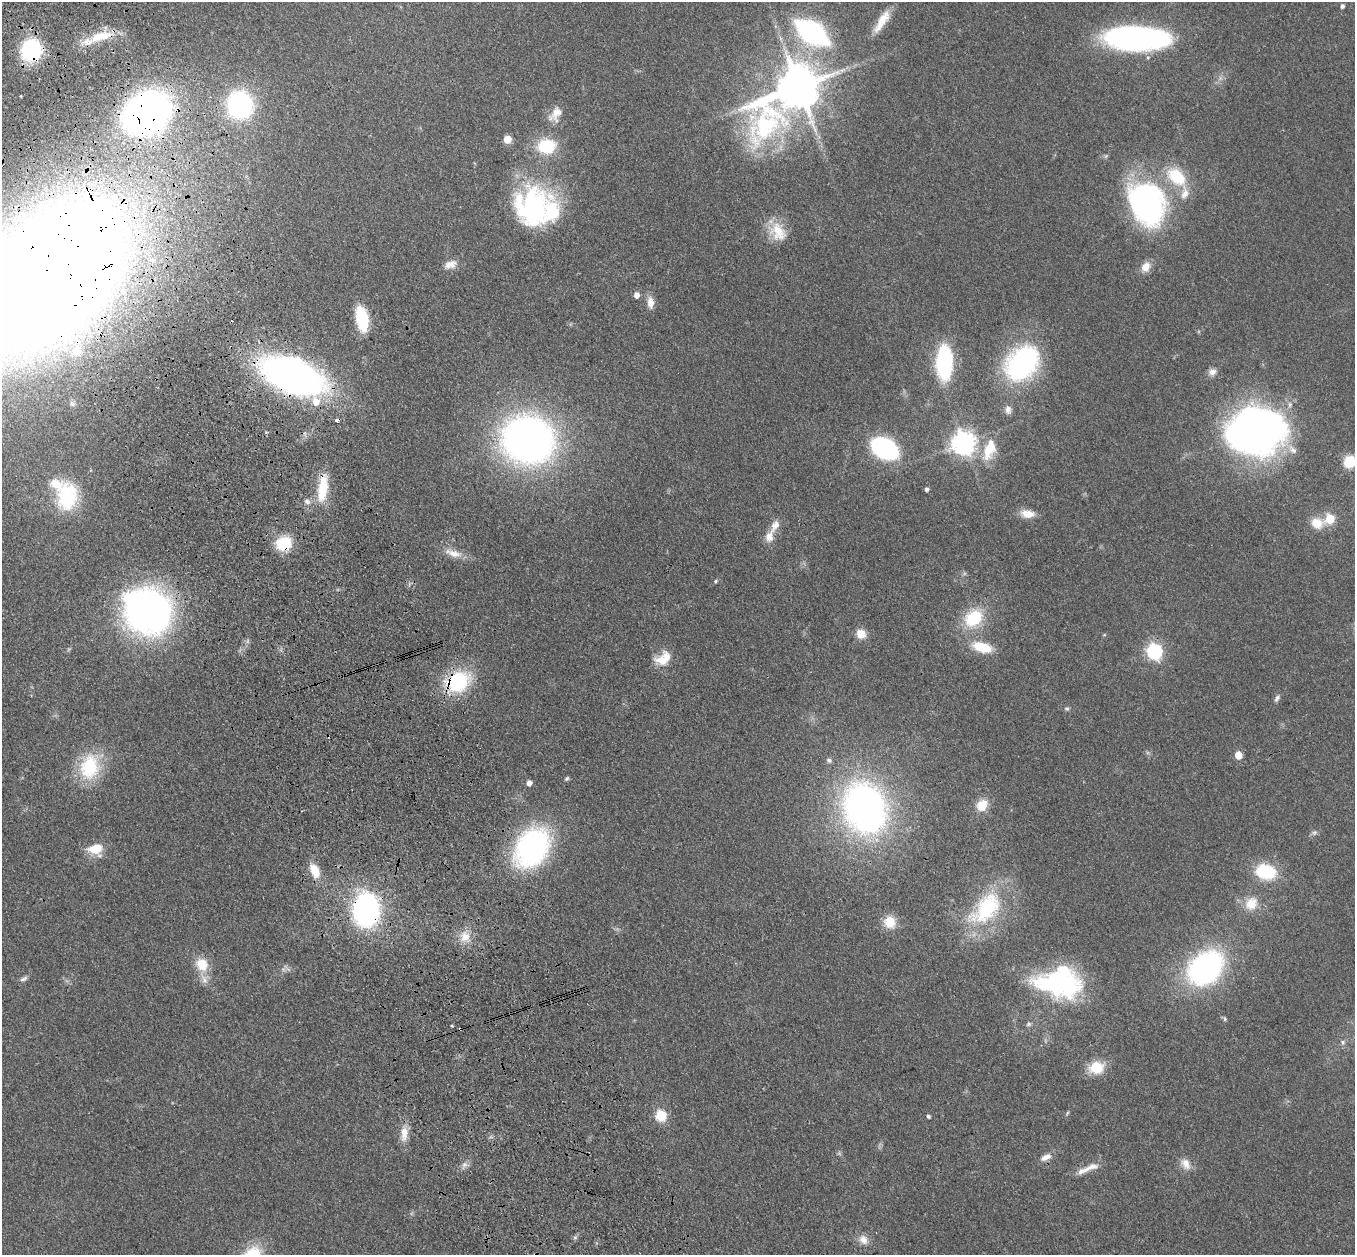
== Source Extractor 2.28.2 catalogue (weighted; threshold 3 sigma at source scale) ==
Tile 11 of 4 x 4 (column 3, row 3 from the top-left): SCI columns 2819-4171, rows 1447-2699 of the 5635 x 5524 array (HDU 1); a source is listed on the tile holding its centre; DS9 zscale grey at full resolution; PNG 1357 x 1257 px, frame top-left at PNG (2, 2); no overlay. Shown black and unused: <1% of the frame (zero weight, under 3 of 4 exposures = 6% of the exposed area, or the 3 px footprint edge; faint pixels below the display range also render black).
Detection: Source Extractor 2.28.2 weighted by HDU 2 'WHT'; one run over the whole footprint, this tile lists its part. Background 0.113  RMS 0.007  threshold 0.0313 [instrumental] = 3 sigma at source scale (4.5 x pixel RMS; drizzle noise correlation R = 1.50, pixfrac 1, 0.05/0.05 arcsec/px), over >= 5 px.
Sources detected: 106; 5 inside a brighter object's white glare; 2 cosmic-ray / hot-pixel residue — not listed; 9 inside a brighter listed object's ellipse — not listed separately; the other 90 listed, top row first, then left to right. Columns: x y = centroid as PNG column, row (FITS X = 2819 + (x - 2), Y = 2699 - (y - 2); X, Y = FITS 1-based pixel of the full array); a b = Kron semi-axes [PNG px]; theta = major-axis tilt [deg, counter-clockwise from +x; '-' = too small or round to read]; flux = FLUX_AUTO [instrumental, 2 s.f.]
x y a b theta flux
1342 6 5 4 - 2.1
882 21 32 10 57 14
812 32 27 14 -35 160
101 36 35 12 16 21
1135 38 56 20 -2 230
31 50 19 17 66 73
798 87 26 13 44 3000
240 104 22 19 -78 120
557 112 23 11 41 9
147 113 36 27 34 320
507 139 5 5 - 17
546 146 20 15 5 31
1185 193 21 11 84 8.8
1148 200 52 36 -75 160
536 210 69 33 -63 83
778 232 27 19 -55 17
450 264 17 10 17 6.2
57 265 115 82 27 2100
1146 267 14 10 60 6.6
636 295 6 5 - 4.6
650 302 15 8 -86 6.4
362 319 20 10 -81 43
77 351 13 12 - 8.2
944 362 26 12 89 91
1022 363 33 24 45 140
1212 372 11 9 13 4
292 376 45 23 -21 420
72 404 8 5 -53 1.8
1008 410 12 8 -86 3.5
1256 430 47 38 10 450
528 440 36 32 -18 450
964 443 8 8 - 600
991 445 37 12 85 15
885 448 18 12 -29 130
1350 462 10 9 - 24
323 488 33 11 83 24
927 489 4 4 - 2.1
66 496 30 20 86 54
307 501 8 6 -39 2.4
1027 514 17 9 -7 8.9
1330 519 6 5 - 31
1317 523 17 14 -9 11
769 537 16 10 79 7
284 544 17 15 14 24
453 553 27 9 -17 8.9
716 581 5 5 - 1.1
147 611 36 31 -37 390
973 618 24 19 40 32
861 634 11 11 - 8.1
1104 635 5 3 - 0.62
982 647 23 11 -16 20
1154 651 7 6 - 170
663 658 21 14 35 13
458 681 22 17 28 62
1277 698 11 6 53 2.2
1067 709 7 5 -5 1.3
1238 755 5 5 - 16
829 760 6 5 - 2.1
89 767 33 24 81 39
567 779 7 5 40 1.2
529 783 5 5 - 3.8
982 805 15 12 47 11
865 808 38 30 -69 350
1314 833 8 6 18 1.9
532 847 30 22 56 200
95 849 17 12 0 16
315 871 17 10 -69 13
1266 872 20 14 -12 36
1251 903 17 15 52 12
986 908 55 31 48 61
366 910 24 19 -89 180
890 922 14 13 - 12
465 936 15 13 72 9.8
202 964 17 14 -60 15
1206 968 28 21 39 200
23 979 11 5 27 2.1
1061 983 44 38 -23 96
1225 1019 7 4 -74 1.1
1028 1024 7 5 23 1.5
1343 1042 7 6 - 1.7
1096 1068 18 14 14 17
1067 1113 6 3 71 0.85
661 1115 6 6 - 58
928 1116 5 4 - 1.6
404 1134 21 9 86 9
1046 1157 15 8 26 4.9
1186 1164 17 11 -62 6.8
464 1165 7 6 - 2.6
1092 1166 20 10 14 6.7
863 1240 14 11 -57 6.3
Overlapping masked pixels (flux is a lower limit): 8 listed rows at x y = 31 50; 147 113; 57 265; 292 376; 323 488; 284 544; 458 681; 366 910
Isophote crosses this tile's border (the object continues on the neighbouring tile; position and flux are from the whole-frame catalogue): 2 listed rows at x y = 57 265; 1350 462